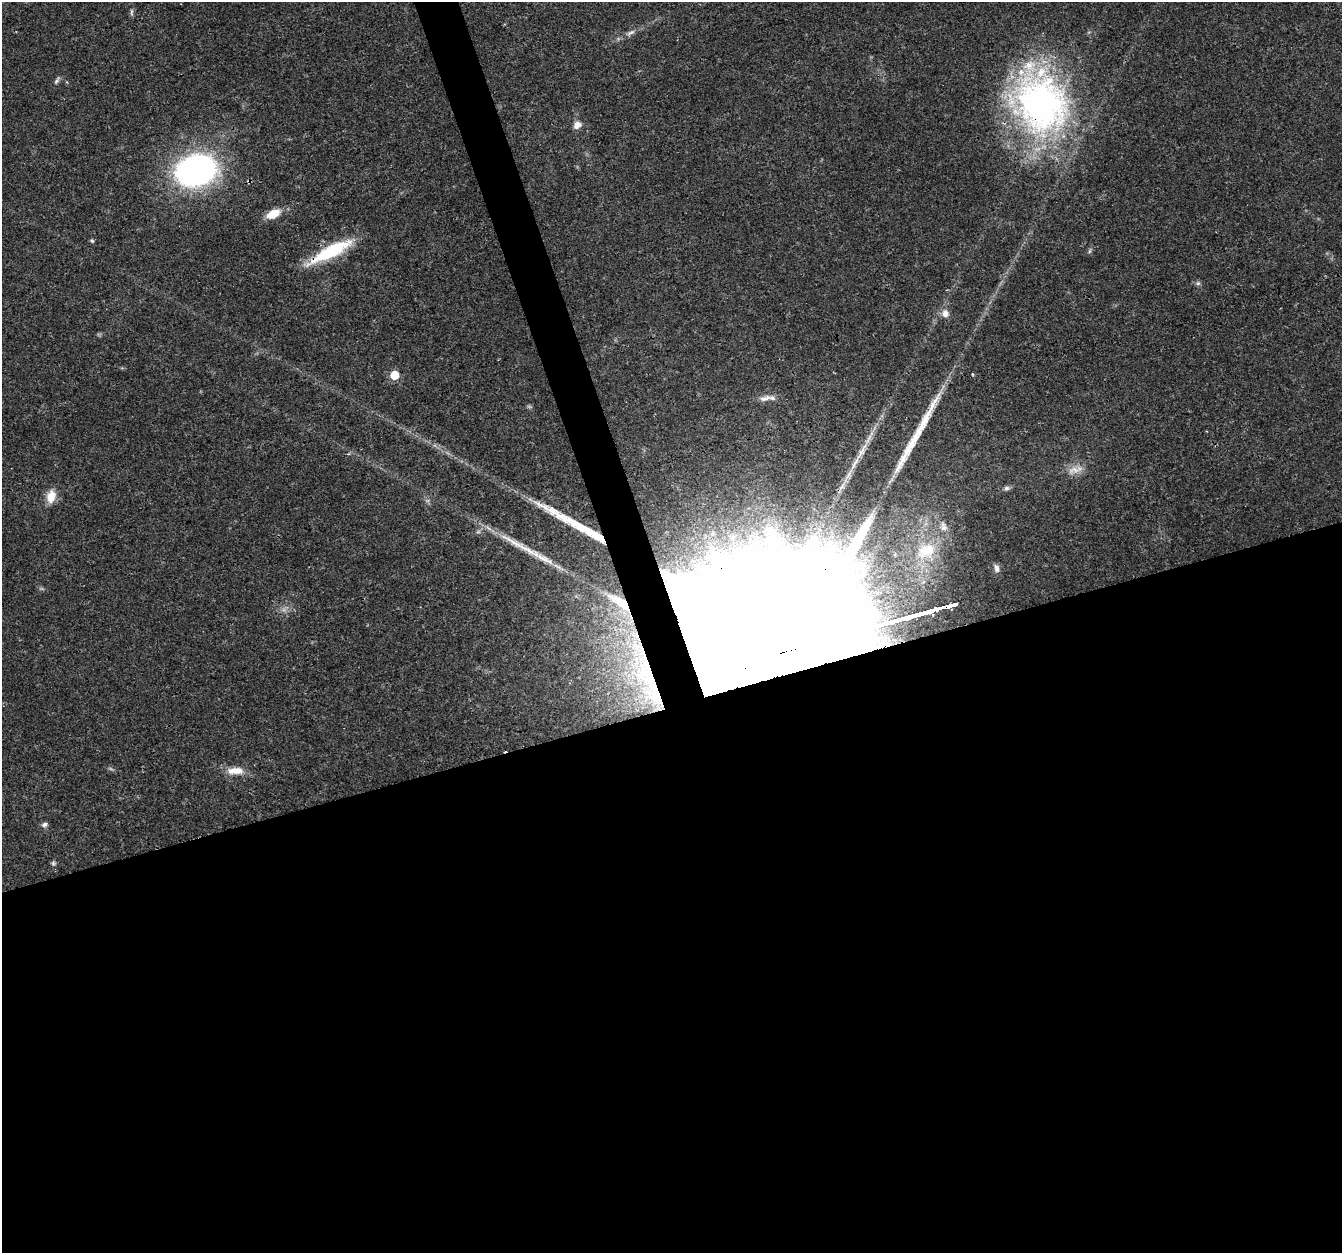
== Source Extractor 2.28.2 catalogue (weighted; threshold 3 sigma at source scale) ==
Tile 15 of 4 x 4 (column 3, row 4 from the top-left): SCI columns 2679-4018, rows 116-1366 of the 5357 x 5182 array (HDU 1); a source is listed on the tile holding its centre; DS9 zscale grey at full resolution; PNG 1344 x 1255 px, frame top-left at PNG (2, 2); no overlay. Shown black and unused: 45% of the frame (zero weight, under 3 of 4 exposures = <1% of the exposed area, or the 3 px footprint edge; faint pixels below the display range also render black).
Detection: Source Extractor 2.28.2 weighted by HDU 2 'WHT'; one run over the whole footprint, this tile lists its part. Background 0.026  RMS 0.0019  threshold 0.00871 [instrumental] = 3 sigma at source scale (4.5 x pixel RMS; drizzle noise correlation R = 1.50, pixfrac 1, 0.0396/0.0396 arcsec/px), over >= 5 px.
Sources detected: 34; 1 too faint to see at this stretch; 1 cosmic-ray / hot-pixel residue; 3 long thin detections or spike segments (spike, bleed or trail) — not listed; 3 inside a brighter listed object's ellipse — not listed separately; the other 26 listed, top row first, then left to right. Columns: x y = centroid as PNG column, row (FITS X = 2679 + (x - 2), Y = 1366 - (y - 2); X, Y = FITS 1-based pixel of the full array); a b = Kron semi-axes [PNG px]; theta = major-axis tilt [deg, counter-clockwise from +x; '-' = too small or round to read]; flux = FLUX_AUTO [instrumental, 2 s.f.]
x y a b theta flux
631 33 14 6 34 0.92
57 80 12 5 58 0.54
1040 102 85 65 -67 78
577 125 10 9 - 1.4
196 171 34 25 15 66
273 214 15 8 26 3.6
92 241 6 5 - 0.3
331 251 53 13 28 12
1089 251 7 4 88 0.33
1198 283 6 6 - 0.42
945 313 12 10 -69 1.4
394 375 6 5 - 5.8
764 398 17 7 14 1.2
862 451 34 7 58 3.2
1074 470 22 11 15 2.5
1007 488 8 6 7 0.54
51 497 16 11 77 2.8
943 527 13 9 -71 1.4
515 543 52 8 -30 5.5
926 551 31 21 28 9.7
996 568 11 6 -78 0.84
620 602 38 11 -36 6
644 688 90 38 -80 56
235 771 24 10 2 2.9
44 825 8 6 10 0.63
53 863 6 5 - 0.39
Overlapping masked pixels (flux is a lower limit): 4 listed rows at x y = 1040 102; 331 251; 620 602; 644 688